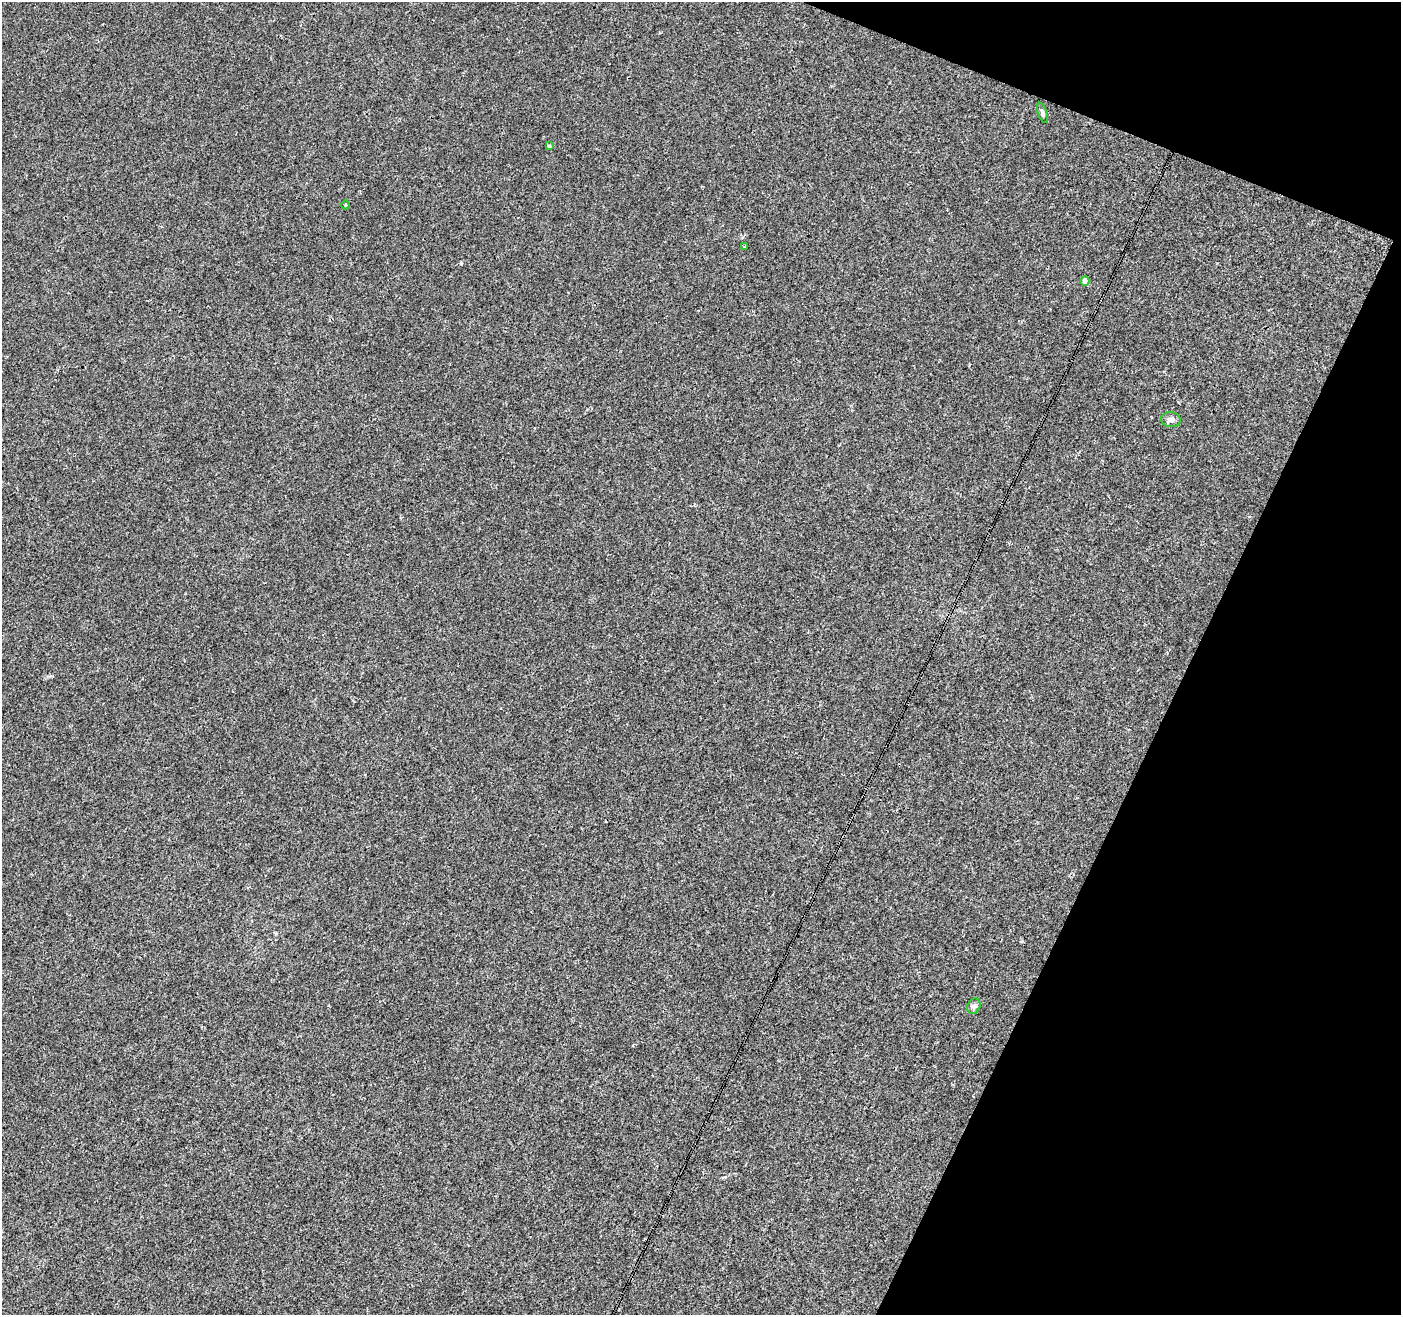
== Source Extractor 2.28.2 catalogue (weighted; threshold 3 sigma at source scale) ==
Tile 8 of 4 x 4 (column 4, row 2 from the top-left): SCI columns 4204-5602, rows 2896-4208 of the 5602 x 5727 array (HDU 1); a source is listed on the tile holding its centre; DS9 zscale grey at full resolution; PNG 1403 x 1317 px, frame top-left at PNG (2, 2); each listed source drawn as its Kron ellipse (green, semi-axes under 4 px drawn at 4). Shown black and unused: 20% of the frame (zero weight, under 3 of 4 exposures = <1% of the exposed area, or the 3 px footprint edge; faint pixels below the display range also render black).
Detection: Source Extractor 2.28.2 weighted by HDU 2 'WHT'; one run over the whole footprint, this tile lists its part. Background 1.73e-04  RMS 0.0017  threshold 0.00773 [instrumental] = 3 sigma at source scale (4.5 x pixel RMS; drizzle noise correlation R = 1.50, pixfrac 1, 0.0396/0.0396 arcsec/px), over >= 5 px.
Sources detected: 7; all 7 listed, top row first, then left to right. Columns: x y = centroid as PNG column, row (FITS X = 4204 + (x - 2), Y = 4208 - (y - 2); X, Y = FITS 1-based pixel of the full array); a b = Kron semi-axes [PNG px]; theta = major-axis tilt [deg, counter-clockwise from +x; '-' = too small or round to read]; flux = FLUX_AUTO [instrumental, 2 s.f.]
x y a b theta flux
1042 113 10 4 -70 0.4
549 146 4 3 - 0.18
345 205 4 3 - 0.14
745 246 3 2 - 0.16
1085 281 4 4 - 1.4
1171 420 10 7 -5 0.67
974 1006 8 6 63 0.42